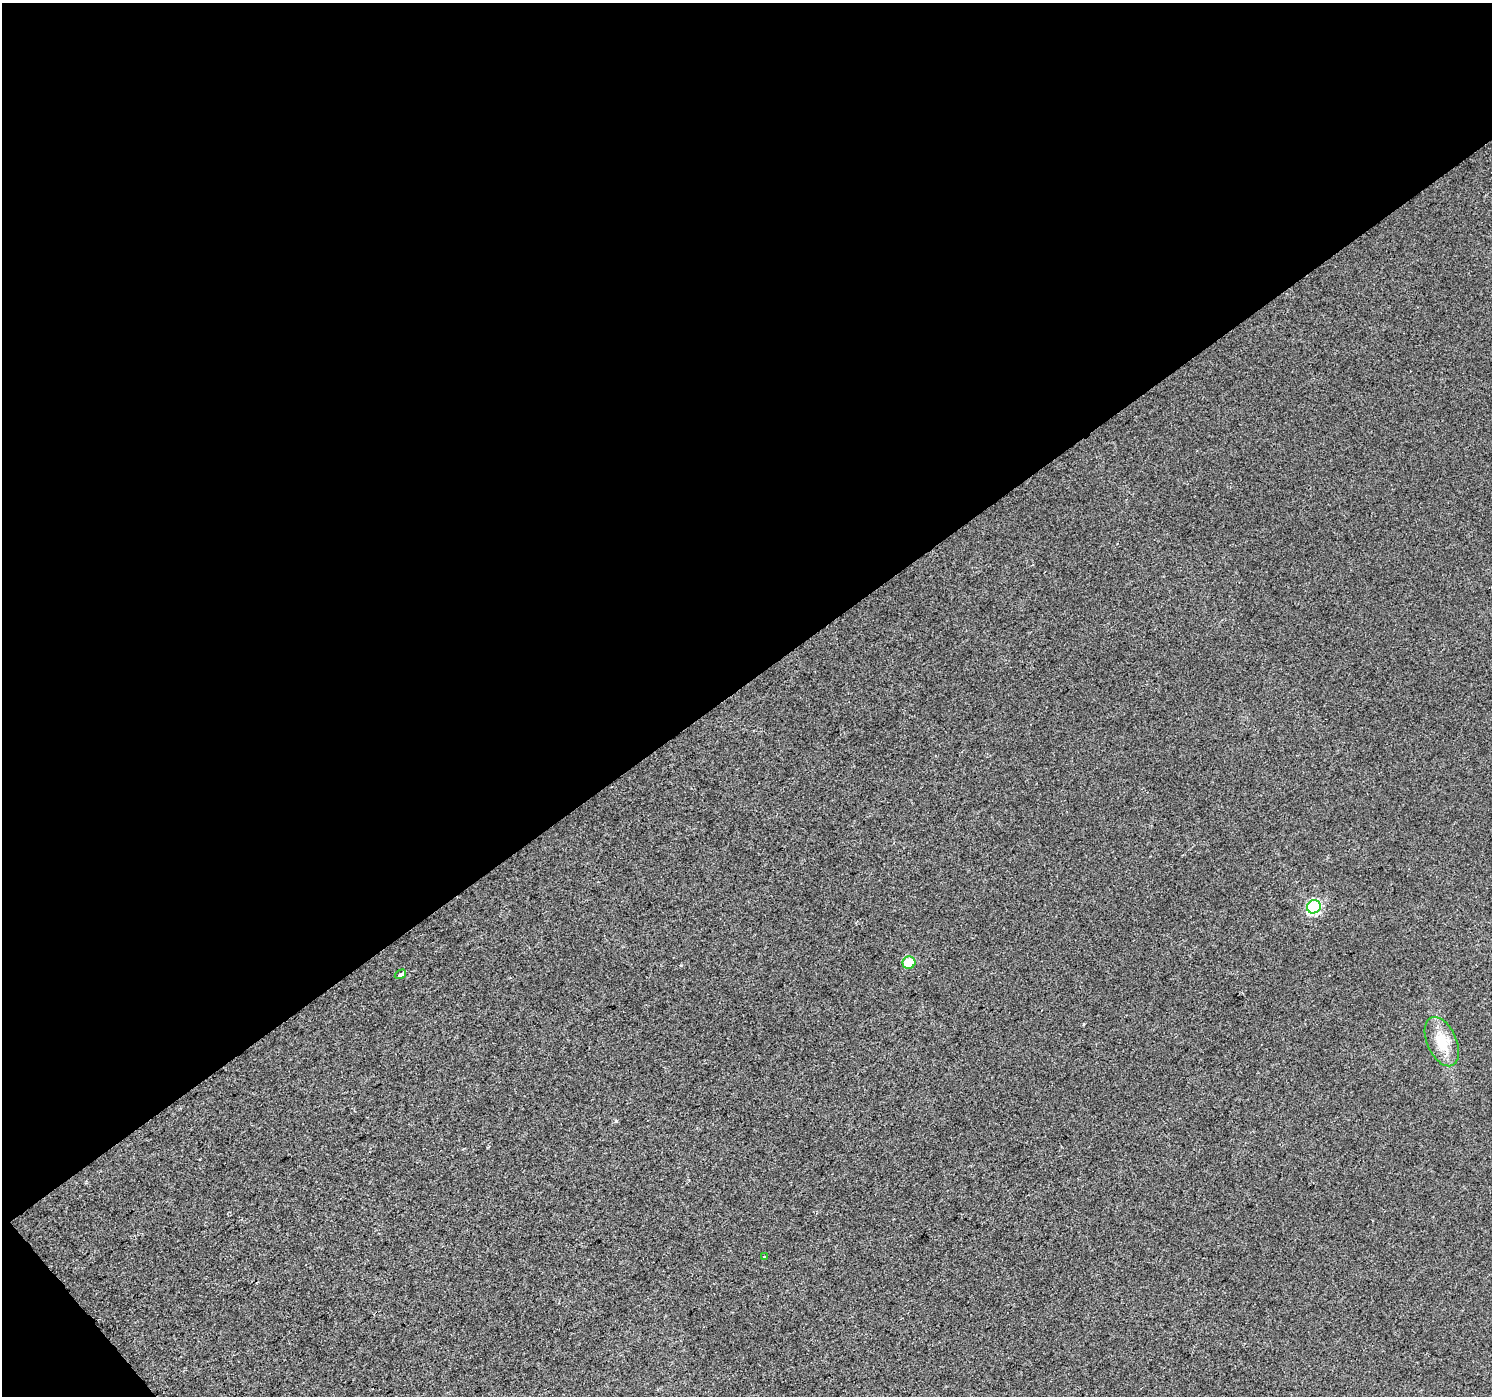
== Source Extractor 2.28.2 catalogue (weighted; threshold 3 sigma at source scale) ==
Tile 1 of 2 x 2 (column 1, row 1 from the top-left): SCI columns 1-1490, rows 1488-2881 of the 2980 x 2955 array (HDU 1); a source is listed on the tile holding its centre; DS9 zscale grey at full resolution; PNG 1494 x 1398 px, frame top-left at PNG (2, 3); each listed source drawn as its Kron ellipse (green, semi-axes under 4 px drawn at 4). Shown black and unused: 50% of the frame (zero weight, under 2 of 3 exposures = <1% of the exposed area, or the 3 px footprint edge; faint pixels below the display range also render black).
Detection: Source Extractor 2.28.2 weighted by HDU 2 'WHT'; one run over the whole footprint, this tile lists its part. Background 0.0157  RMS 0.0079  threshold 0.0356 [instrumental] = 3 sigma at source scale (4.5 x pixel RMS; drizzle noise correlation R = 1.50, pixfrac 1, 0.0396/0.0396 arcsec/px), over >= 5 px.
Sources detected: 5; all 5 listed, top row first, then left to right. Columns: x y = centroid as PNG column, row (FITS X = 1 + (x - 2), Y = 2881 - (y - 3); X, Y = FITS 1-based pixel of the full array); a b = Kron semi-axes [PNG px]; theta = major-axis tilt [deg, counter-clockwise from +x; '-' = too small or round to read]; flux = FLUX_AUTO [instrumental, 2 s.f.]
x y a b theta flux
1314 907 7 6 - 77
909 963 6 6 - 19
400 974 6 3 30 5.8
1442 1042 26 14 -66 20
764 1257 3 3 - 0.74